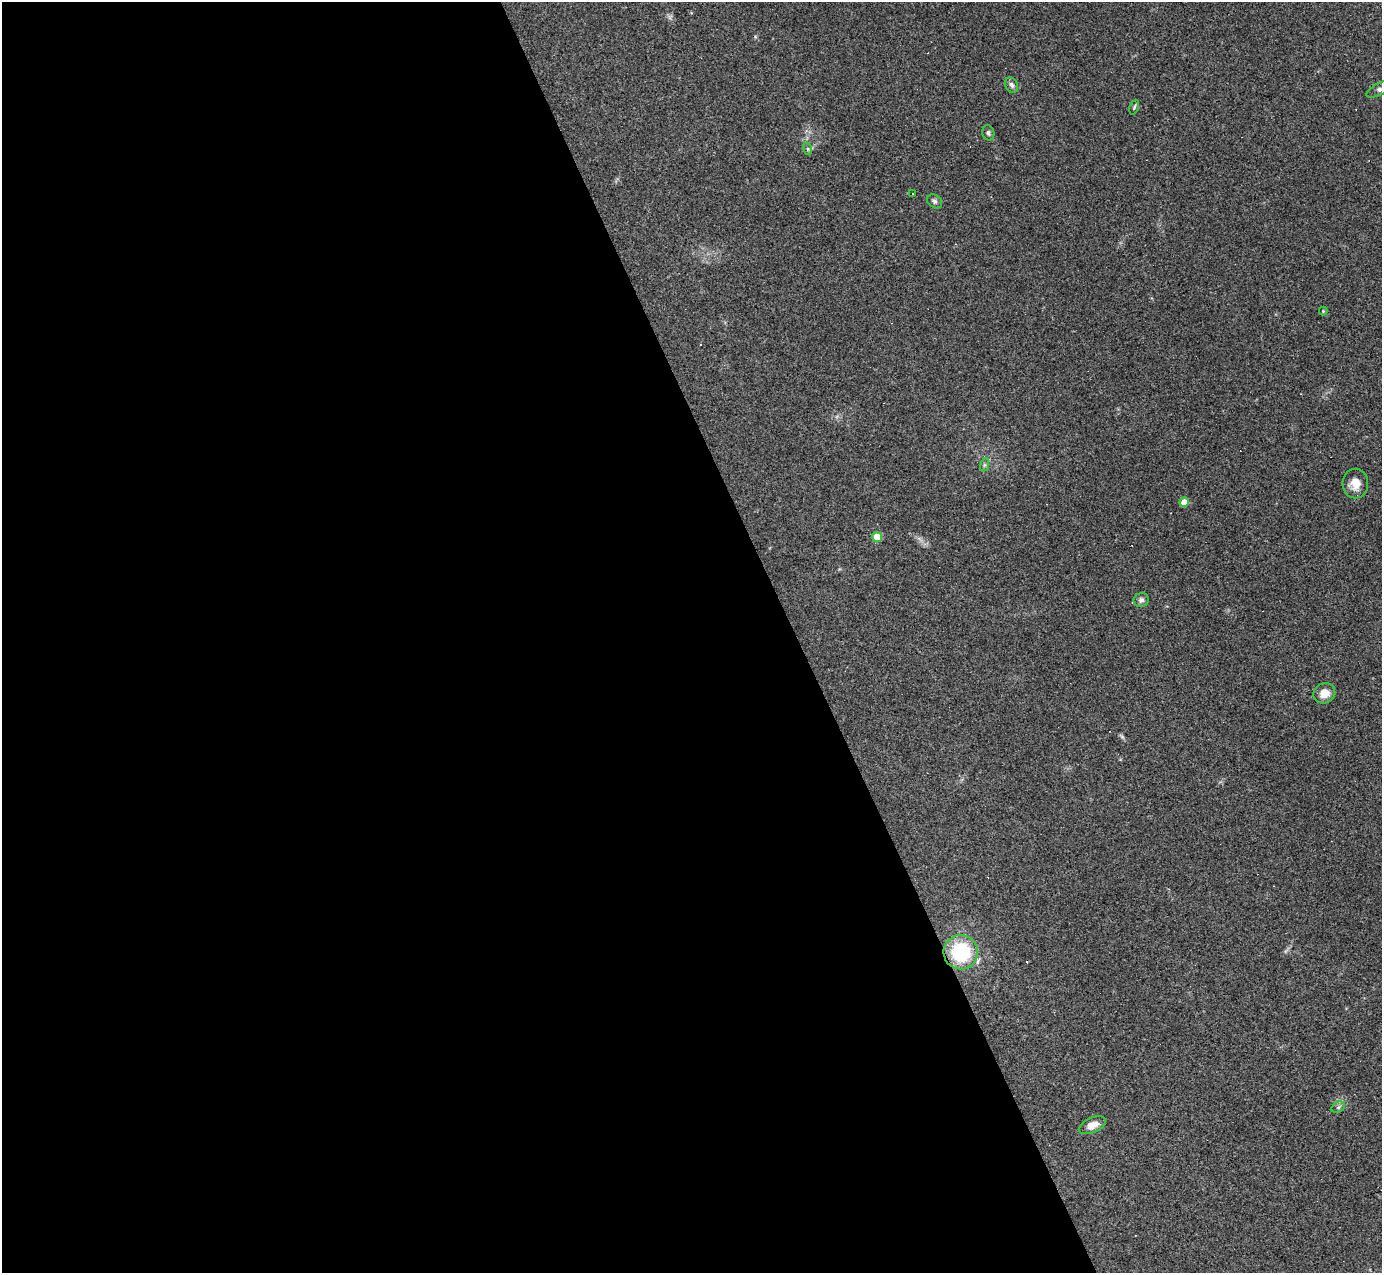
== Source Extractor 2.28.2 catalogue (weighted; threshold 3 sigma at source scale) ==
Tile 9 of 4 x 4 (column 1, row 3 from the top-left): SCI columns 1-1380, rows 1548-2818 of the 5521 x 5507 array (HDU 1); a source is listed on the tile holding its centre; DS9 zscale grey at full resolution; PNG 1384 x 1275 px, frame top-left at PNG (2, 2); each listed source drawn as its Kron ellipse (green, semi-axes under 4 px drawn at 4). Shown black and unused: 58% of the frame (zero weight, under 3 of 4 exposures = <1% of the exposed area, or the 3 px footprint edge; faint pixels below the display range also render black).
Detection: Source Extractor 2.28.2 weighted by HDU 2 'WHT'; one run over the whole footprint, this tile lists its part. Background 0.0844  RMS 0.0057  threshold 0.0257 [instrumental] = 3 sigma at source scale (4.5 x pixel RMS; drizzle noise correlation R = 1.50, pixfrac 1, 0.05/0.05 arcsec/px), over >= 5 px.
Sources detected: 22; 5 cosmic-ray / hot-pixel residue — neither listed nor drawn; the other 17 listed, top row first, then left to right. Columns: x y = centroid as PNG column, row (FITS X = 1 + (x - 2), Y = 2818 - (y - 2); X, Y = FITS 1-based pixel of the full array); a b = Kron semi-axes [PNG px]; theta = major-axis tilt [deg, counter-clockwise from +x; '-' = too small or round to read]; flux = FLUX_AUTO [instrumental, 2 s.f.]
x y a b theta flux
1012 85 8 6 -65 1.7
1381 89 15 6 26 2.8
1134 107 7 4 69 0.91
988 133 7 6 - 1.4
808 149 6 4 -72 0.78
912 193 3 3 - 2.6
934 201 8 6 -34 1.5
1323 311 4 4 - 0.5
984 465 7 4 71 0.9
1355 483 15 13 -90 6.5
1184 502 4 4 - 8.2
877 537 5 5 - 16
1141 600 8 7 - 2.1
1324 693 11 10 - 5.6
961 952 17 17 - 37
1338 1107 7 5 31 1.2
1092 1125 14 7 24 5.3
Isophote crosses this tile's border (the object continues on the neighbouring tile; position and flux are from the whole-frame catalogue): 1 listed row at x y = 1381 89